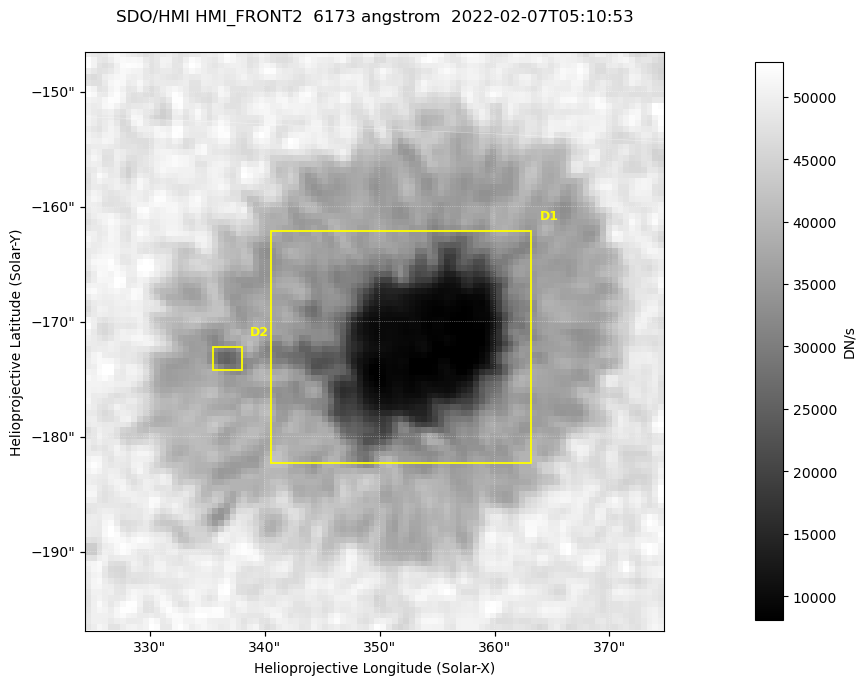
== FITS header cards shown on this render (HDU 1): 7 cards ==
TELESCOP= 'SDO/HMI '           / Telescope
INSTRUME= 'HMI_FRONT2'         / For HMI: HMI_SIDE1, HMI_FRONT2, or HMI_COMBINED
WAVELNTH=                6173. / [angstrom] Wavelength
DATE-OBS= '2022-02-07T05:10:53.800' / [ISO] Observation date {DATE__OBS}
CTYPE1  = 'HPLN-TAN'           / CTYPE1: HPLN
CTYPE2  = 'HPLT-TAN'           / CTYPE2: HPLT
BUNIT   = 'DN/s    '           / Physical Units

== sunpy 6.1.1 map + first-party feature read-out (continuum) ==
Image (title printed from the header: SDO/HMI HMI_FRONT2  6173 angstrom  2022-02-07T05:10:53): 100 x 100 px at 0.504 arcsec/px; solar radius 973 arcsec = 1930 px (partial field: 0.1% of the solar disc is inside the frame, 100% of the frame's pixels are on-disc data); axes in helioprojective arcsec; data unit DN/s (BUNIT, on the colour bar)
Orientation: roll -0.0701 deg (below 1 deg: not rotated)
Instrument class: CONTINUUM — white-light / continuum photospheric image (CONTENT/OBS_TYPE)
Dark features (sunspots / pores): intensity divided by the frame's on-disc median (partial field: no limb-darkening profile); reference = the frame's on-disc median (the 8%-of-disc-diameter window exceeds this field); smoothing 3 px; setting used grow <= 0.7, no closing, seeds <= 0.7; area >= 9 px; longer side >= 3 px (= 1.5 arcsec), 3 px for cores <= 0.7; partial field; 2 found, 2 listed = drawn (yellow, D1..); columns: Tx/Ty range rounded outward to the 2 arcsec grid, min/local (2 s.f., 1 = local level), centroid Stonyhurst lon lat
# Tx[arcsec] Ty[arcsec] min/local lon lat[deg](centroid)
D1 340..364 -184..-162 0.16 +22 -16
D2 334..338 -174..-172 0.6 +21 -16